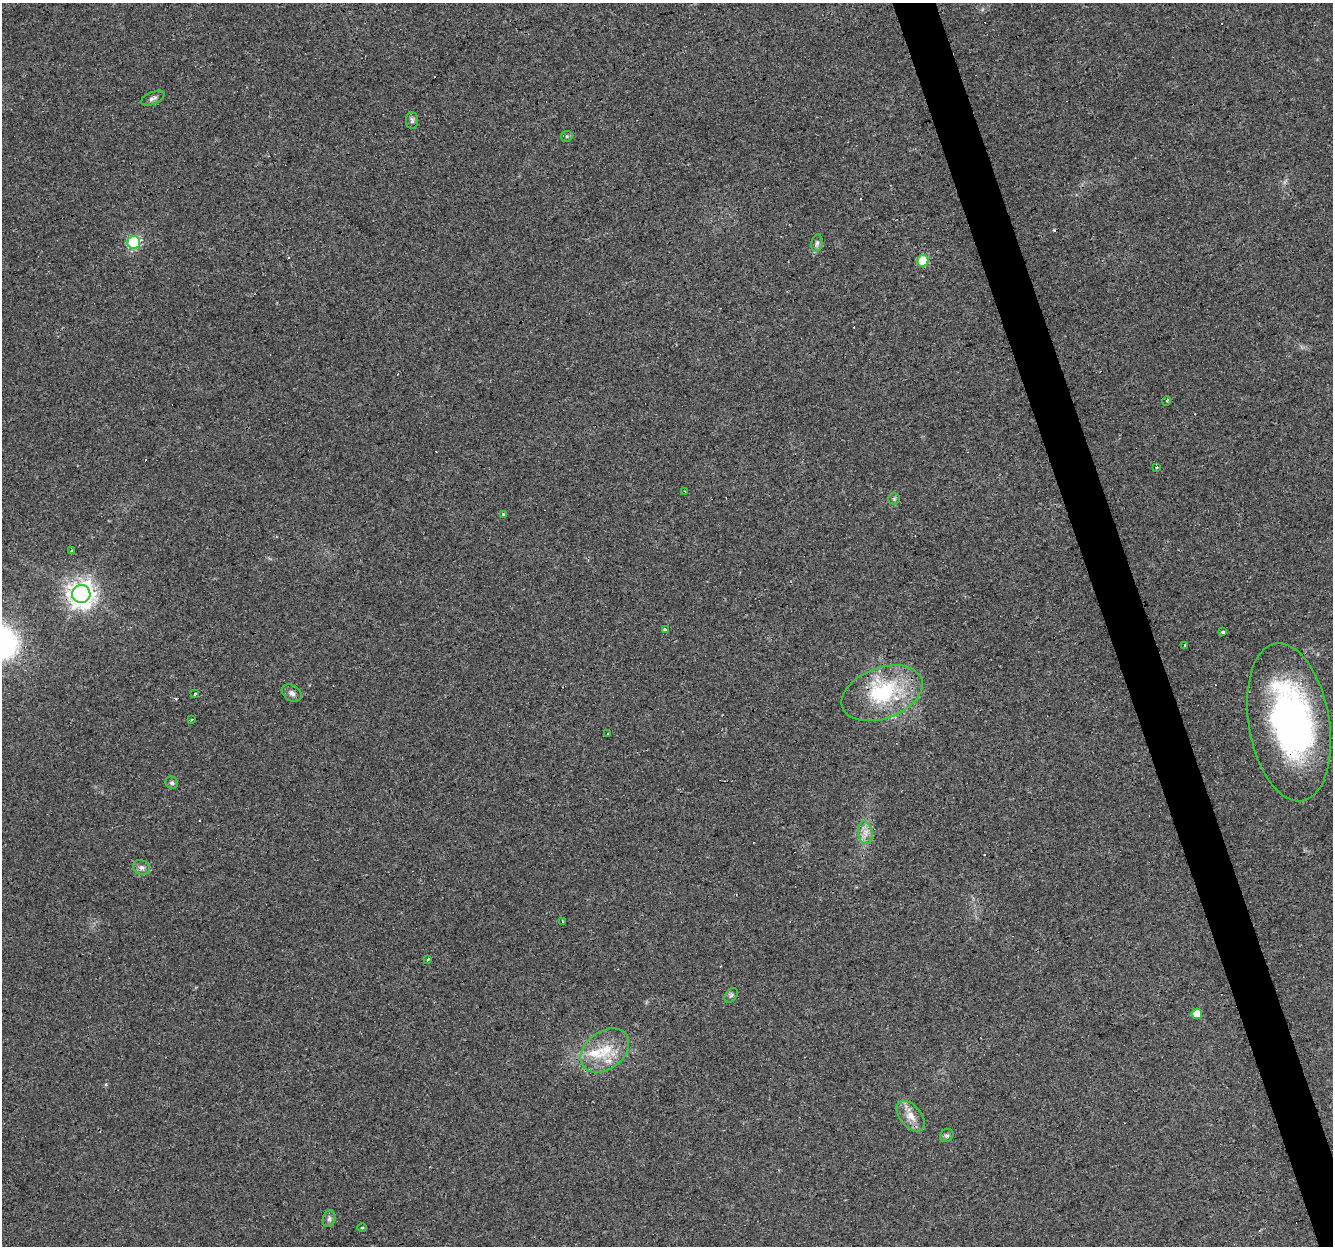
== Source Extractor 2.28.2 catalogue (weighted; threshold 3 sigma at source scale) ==
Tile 6 of 4 x 4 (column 2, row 2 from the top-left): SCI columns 1333-2663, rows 2547-3790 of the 5326 x 5145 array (HDU 1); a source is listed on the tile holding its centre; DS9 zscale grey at full resolution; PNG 1335 x 1248 px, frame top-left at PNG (2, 3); each listed source drawn as its Kron ellipse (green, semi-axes under 4 px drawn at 4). Shown black and unused: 3% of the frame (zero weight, under 3 of 4 exposures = <1% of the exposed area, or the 3 px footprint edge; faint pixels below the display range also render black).
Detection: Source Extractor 2.28.2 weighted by HDU 2 'WHT'; one run over the whole footprint, this tile lists its part. Background 0.0435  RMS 0.0038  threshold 0.0171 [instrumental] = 3 sigma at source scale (4.5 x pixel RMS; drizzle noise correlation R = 1.50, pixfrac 1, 0.0396/0.0396 arcsec/px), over >= 5 px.
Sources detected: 47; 1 inside a brighter object's white glare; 9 cosmic-ray / hot-pixel residue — neither listed nor drawn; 3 inside a brighter listed object's ellipse — not listed separately; the other 34 listed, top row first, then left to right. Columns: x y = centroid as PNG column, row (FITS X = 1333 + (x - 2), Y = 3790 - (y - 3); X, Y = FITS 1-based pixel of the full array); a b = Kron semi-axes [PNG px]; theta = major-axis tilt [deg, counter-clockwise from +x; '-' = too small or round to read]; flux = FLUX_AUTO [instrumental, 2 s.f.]
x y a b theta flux
153 98 13 6 23 1.4
412 121 8 6 -90 0.97
567 136 6 5 - 0.59
134 242 6 6 - 35
817 243 8 5 78 1.1
923 261 6 5 - 11
1166 401 5 3 - 0.46
1157 467 3 3 - 1.8
685 491 2 2 - 0.35
894 499 6 5 - 0.65
503 514 3 3 - 0.48
71 550 3 3 - 0.9
81 594 9 9 - 360
665 629 4 3 - 0.9
1223 632 3 3 - 1.9
1185 645 3 2 - 0.44
292 693 11 7 -33 1.6
882 693 42 25 20 29
195 694 3 3 - 16
192 719 3 3 - 0.66
1289 722 80 40 -80 120
608 734 3 2 - 0.4
172 783 6 6 - 0.78
865 833 11 7 -81 2.6
141 868 8 7 - 1.5
563 922 3 3 - 0.88
428 959 3 3 - 3.9
731 995 8 5 53 0.83
1197 1014 5 5 - 5.3
605 1050 27 19 37 12
911 1116 18 10 -49 4.3
947 1135 7 6 - 0.84
329 1219 8 6 75 1.1
362 1228 5 3 - 0.34
Overlapping masked pixels (flux is a lower limit): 1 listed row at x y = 1289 722